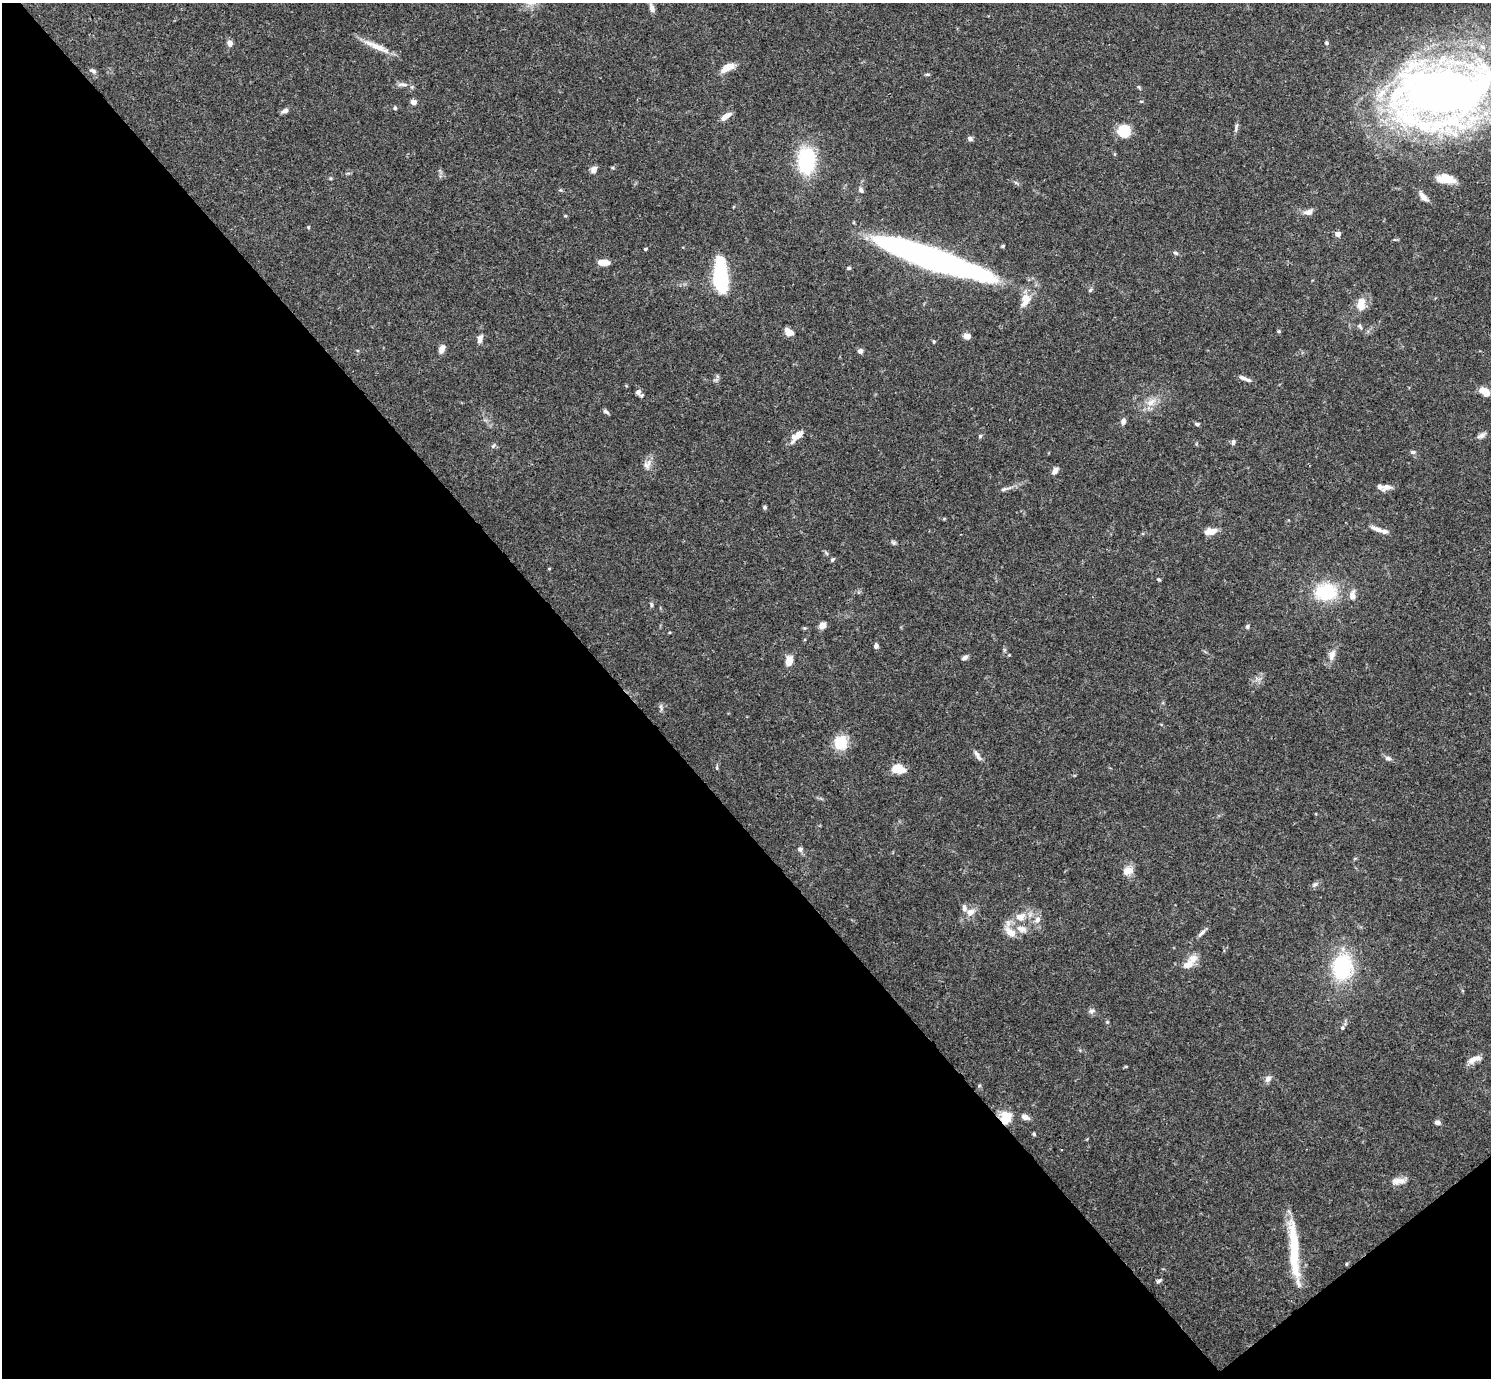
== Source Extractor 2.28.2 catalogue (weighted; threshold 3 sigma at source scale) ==
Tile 14 of 4 x 4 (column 2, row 4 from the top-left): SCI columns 1492-2980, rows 159-1534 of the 5963 x 5959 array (HDU 1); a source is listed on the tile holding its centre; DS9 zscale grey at full resolution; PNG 1493 x 1380 px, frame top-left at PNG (2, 3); no overlay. Shown black and unused: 43% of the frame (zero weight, under 3 of 4 exposures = <1% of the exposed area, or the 3 px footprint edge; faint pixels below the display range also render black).
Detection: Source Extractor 2.28.2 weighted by HDU 2 'WHT'; one run over the whole footprint, this tile lists its part. Background 0.0711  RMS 0.0032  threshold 0.0143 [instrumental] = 3 sigma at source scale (4.5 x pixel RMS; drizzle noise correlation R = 1.50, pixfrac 1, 0.05/0.05 arcsec/px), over >= 5 px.
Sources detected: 114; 1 inside a brighter object's white glare — not listed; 6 inside a brighter listed object's ellipse — not listed separately; the other 107 listed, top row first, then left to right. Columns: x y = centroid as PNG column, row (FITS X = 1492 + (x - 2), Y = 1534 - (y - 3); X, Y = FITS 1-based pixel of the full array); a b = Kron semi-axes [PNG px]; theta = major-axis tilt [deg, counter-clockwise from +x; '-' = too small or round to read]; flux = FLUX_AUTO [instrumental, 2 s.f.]
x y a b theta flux
652 8 11 5 -70 1.4
230 43 7 7 - 1.4
1326 43 5 4 - 0.48
377 47 28 9 -24 4.5
727 68 16 7 28 3.8
93 71 10 5 -30 0.85
927 74 6 4 0 0.43
403 84 15 5 -2 1.4
1139 87 6 3 -72 0.38
1442 93 92 59 10 290
1141 101 5 3 - 0.29
413 102 6 5 - 1.7
395 108 5 4 - 0.56
285 111 9 5 21 1.2
726 116 14 6 34 2.2
1236 127 15 3 77 0.9
1124 131 12 11 - 8.8
970 139 7 5 -22 0.86
1115 154 5 3 - 0.3
806 161 30 20 90 20
594 169 8 7 - 1.5
1445 179 18 8 -6 6.5
861 190 7 5 -48 0.8
1423 197 14 6 -48 2.1
1308 212 10 6 20 1.9
565 216 5 3 - 0.31
308 227 4 4 - 0.35
1338 234 4 4 - 2.7
1003 246 5 4 - 0.38
645 249 4 3 - 0.38
1176 253 8 5 -26 0.61
930 258 108 19 -19 130
603 262 11 5 -2 4.5
849 268 5 4 - 0.5
720 277 30 11 -86 34
1090 290 6 4 45 0.48
1025 300 21 11 68 4.1
1361 304 17 11 80 4.1
1360 327 9 4 -63 0.58
1279 331 5 4 - 0.4
788 332 9 7 -36 3.1
967 336 7 6 - 2.2
480 339 9 5 74 1.7
442 349 10 6 61 2
860 351 6 6 - 0.95
1244 378 15 4 -22 1.5
716 380 7 4 19 0.57
1482 390 11 7 -7 3.3
638 392 7 6 - 1.5
1151 402 16 9 37 3.2
606 412 8 4 -32 0.75
1123 421 8 6 73 1.2
1197 424 6 4 -1 0.56
1481 435 12 6 36 1.2
797 436 20 8 43 3.3
980 436 6 4 46 0.43
1233 442 8 5 83 0.69
493 446 8 5 43 0.65
1413 452 7 5 -8 0.68
647 465 15 10 70 2.2
1055 471 9 6 60 1.4
1386 487 15 8 18 2.1
1004 489 10 5 20 0.91
765 507 5 5 - 0.57
1377 529 19 6 -24 2.1
1210 531 13 6 7 3.9
894 543 7 5 -9 0.6
832 559 6 4 42 0.5
1158 579 5 3 - 0.36
1326 592 21 16 5 18
1352 596 14 8 82 2.2
651 605 8 4 -82 0.5
822 625 7 6 - 2.3
1247 627 6 5 - 0.66
876 646 6 5 - 0.9
1332 655 16 8 72 2.4
965 658 9 5 23 0.89
789 661 11 8 78 3.2
661 707 10 4 -85 0.7
841 742 17 14 73 8
977 755 17 5 -58 1.3
1388 758 9 5 -15 0.93
717 767 6 3 72 0.38
897 768 11 7 -12 7.7
800 849 6 6 - 0.91
1128 871 13 10 12 2.9
1315 884 8 5 29 0.81
970 912 10 9 - 2.6
1020 917 13 10 21 3.9
1037 919 9 7 41 1.6
1022 929 16 9 -17 3
1011 932 15 9 -37 4
1202 933 13 4 41 1.1
1193 959 15 11 43 3
1342 967 23 18 79 27
1091 1011 8 6 22 0.96
1107 1022 4 4 - 0.35
1342 1028 6 6 - 0.56
1474 1059 18 7 24 2.5
1268 1079 9 7 54 1.4
1025 1117 9 6 -22 1.7
1006 1118 13 11 82 6.5
1437 1122 7 5 -19 1.2
1034 1134 5 4 - 0.39
1398 1181 20 8 3 2.6
1294 1255 65 11 -85 17
1159 1281 7 4 30 0.64
Overlapping masked pixels (flux is a lower limit): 1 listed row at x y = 1006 1118
Isophote crosses this tile's border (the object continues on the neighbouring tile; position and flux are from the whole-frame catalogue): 1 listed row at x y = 1442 93